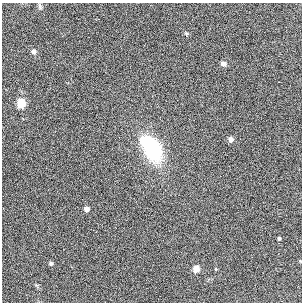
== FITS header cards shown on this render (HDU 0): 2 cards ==
NAXIS1  =                  300
NAXIS2  =                  300

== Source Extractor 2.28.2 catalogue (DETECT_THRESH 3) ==
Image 300 x 300 px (HDU 0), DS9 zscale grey, 1 PNG px = 1 image px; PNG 304 x 304 px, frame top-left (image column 1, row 300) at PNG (2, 3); no overlay
Background 0.00484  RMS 0.026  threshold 0.0765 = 3 sigma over >= 5 px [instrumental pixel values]
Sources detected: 13; all 13 listed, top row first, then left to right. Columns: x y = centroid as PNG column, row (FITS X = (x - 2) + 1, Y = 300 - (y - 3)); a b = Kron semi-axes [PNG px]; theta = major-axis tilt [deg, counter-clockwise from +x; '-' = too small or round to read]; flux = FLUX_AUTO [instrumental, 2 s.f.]
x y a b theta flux
40 6 9 4 -73 3
187 33 7 3 -19 2.1
33 51 5 5 - 4.3
223 63 5 4 - 4.6
21 103 5 5 - 73
231 139 4 4 - 11
149 143 13 9 -24 110
153 151 15 13 -68 130
86 209 5 5 - 10
279 238 3 3 - 2.9
51 263 4 4 - 2.5
196 269 5 5 - 25
215 269 5 3 - 1.4